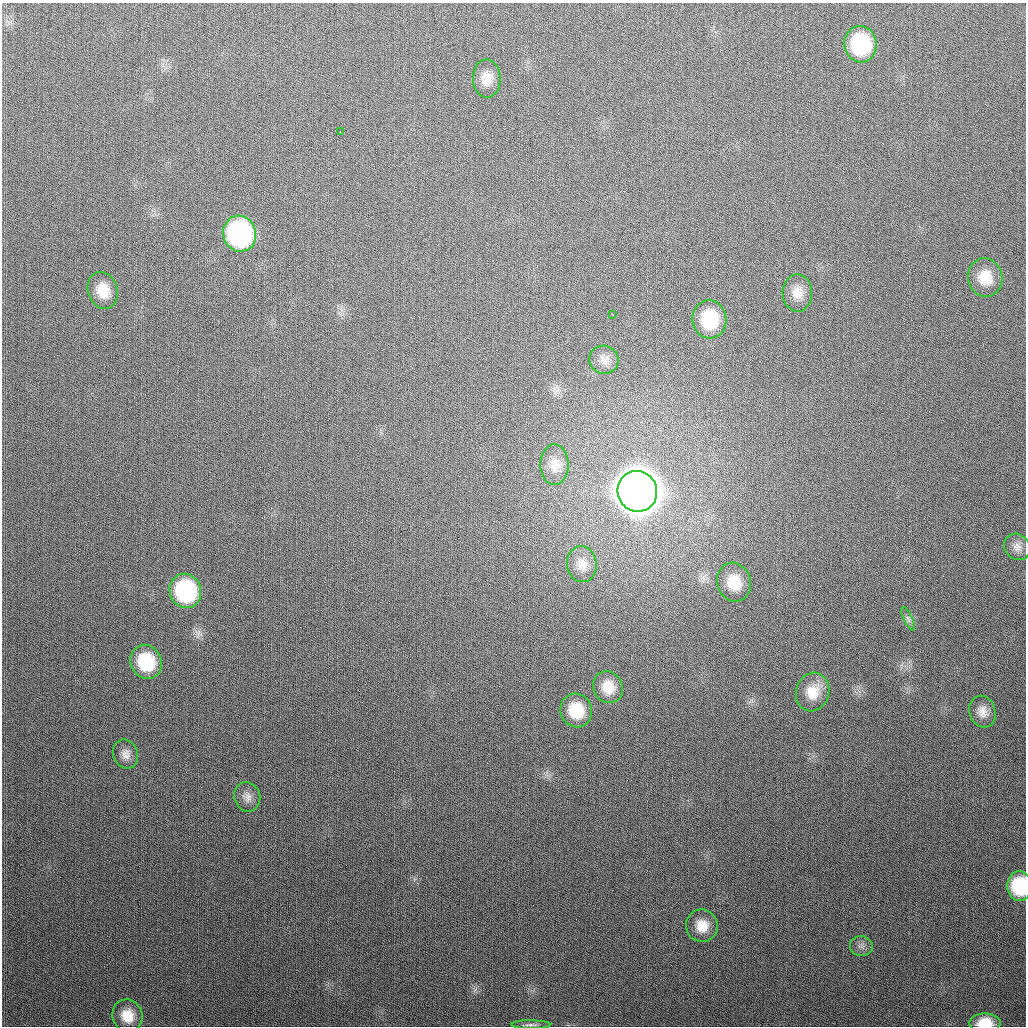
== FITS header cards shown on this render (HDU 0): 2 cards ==
NAXIS1  =                 1024
NAXIS2  =                 1024

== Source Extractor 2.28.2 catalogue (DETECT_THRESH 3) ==
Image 1024 x 1024 px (HDU 0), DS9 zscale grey, 1 PNG px = 1 image px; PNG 1028 x 1028 px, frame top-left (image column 1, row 1024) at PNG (2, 3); each listed source drawn as its Kron ellipse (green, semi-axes under 4 px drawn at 4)
Background 305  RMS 12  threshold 36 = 3 sigma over >= 5 px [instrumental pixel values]
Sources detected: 30; all 30 listed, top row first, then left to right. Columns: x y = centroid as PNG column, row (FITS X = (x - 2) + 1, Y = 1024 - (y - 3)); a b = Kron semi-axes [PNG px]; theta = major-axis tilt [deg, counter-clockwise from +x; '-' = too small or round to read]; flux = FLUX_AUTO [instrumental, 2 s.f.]
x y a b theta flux
860 44 18 16 -82 6.3e+04
487 79 19 14 -88 1.1e+04
340 132 3 2 - 1.8e+03
240 234 18 16 -72 1.6e+05
985 278 19 17 -81 1.9e+04
103 290 19 14 -71 1.7e+04
797 293 18 15 -89 1.1e+04
612 314 3 2 - 2.3e+03
709 319 19 17 -83 4.3e+04
604 360 15 14 - 7.3e+03
554 465 20 14 -89 1.1e+04
637 491 20 19 - 3.4e+06
1017 547 14 12 -49 6.3e+03
582 564 18 15 -84 9.8e+03
734 582 20 16 -73 2.3e+04
185 591 17 15 -70 8.6e+04
908 619 13 4 -65 2.7e+03
146 662 17 15 -64 4.1e+04
608 687 16 14 -61 1.5e+04
813 692 19 16 71 1.7e+04
576 710 17 15 -69 2.7e+04
982 712 16 13 -71 8.4e+03
126 754 15 12 -69 7.0e+03
247 797 15 13 -72 6.6e+03
1019 886 15 12 -86 4.4e+04
702 926 16 16 - 1.5e+04
861 946 11 10 - 4.3e+03
127 1016 16 15 - 1.7e+04
985 1023 15 9 1 2.0e+04
531 1025 20 4 -1 3.0e+03
At the frame edge (FLAGS 8, measured only in part): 2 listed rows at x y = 1019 886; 985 1023